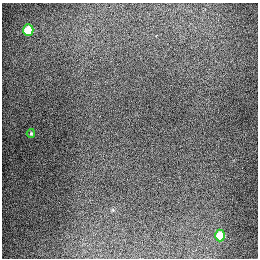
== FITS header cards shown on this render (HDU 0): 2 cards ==
NAXIS1  =                  256
NAXIS2  =                  256

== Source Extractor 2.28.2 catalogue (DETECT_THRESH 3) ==
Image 256 x 256 px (HDU 0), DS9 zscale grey, 1 PNG px = 1 image px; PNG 260 x 260 px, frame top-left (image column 1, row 256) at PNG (2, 3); each listed source drawn as its Kron ellipse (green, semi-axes under 4 px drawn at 4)
Background 1330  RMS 28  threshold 83.3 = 3 sigma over >= 5 px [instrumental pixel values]
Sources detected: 3; all 3 listed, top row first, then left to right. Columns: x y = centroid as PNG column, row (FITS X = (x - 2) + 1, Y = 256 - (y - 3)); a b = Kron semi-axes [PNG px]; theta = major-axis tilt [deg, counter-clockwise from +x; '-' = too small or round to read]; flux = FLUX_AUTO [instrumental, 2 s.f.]
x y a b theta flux
28 30 6 5 - 91000
31 133 4 3 - 2300
220 235 6 5 - 66000